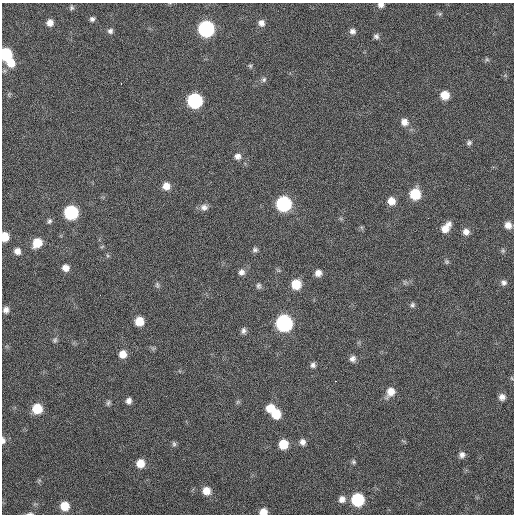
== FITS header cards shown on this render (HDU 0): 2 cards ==
NAXIS1  =                  512 / Axis length
NAXIS2  =                  512 / Axis length

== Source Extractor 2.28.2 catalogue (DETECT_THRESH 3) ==
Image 512 x 512 px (HDU 0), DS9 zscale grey, 1 PNG px = 1 image px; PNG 516 x 516 px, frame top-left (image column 1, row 512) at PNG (2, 3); no overlay
Background 67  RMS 5.7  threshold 17.2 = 3 sigma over >= 5 px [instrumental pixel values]
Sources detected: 77; all 77 listed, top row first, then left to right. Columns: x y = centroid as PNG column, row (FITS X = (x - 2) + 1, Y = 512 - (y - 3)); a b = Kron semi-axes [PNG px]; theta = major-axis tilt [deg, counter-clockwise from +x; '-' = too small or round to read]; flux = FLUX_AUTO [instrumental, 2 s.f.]
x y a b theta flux
381 5 7 6 - 1500
71 8 6 6 - 750
440 14 6 5 - 620
92 19 6 5 - 1000
50 23 7 7 - 2600
261 23 8 7 - 2000
206 29 9 9 - 81000
110 31 7 6 - 1100
352 31 7 7 - 1500
376 36 7 6 - 1100
6 54 8 7 - 30000
487 59 6 5 - 660
11 63 9 9 - 5200
250 66 6 5 - 650
264 79 7 6 - 980
121 83 3 2 - 330
445 95 8 7 - 5700
195 101 9 8 - 53000
404 122 10 9 - 2800
469 143 7 6 - 920
237 156 8 8 - 1900
166 186 8 8 - 3600
415 194 9 8 - 13000
391 201 8 8 - 3600
283 204 9 9 - 58000
204 207 10 8 -5 1900
71 212 8 8 - 43000
49 221 7 6 - 900
508 225 8 7 - 2800
446 227 12 7 51 4400
466 232 9 8 - 2200
4 237 7 6 - 6800
37 243 10 8 50 7000
255 250 7 6 - 1000
503 250 7 5 -70 720
17 251 7 7 - 2300
107 255 6 4 -71 520
447 262 6 6 - 750
65 268 8 7 - 2700
241 272 8 8 - 1700
318 273 7 7 - 2300
405 282 6 6 - 750
504 282 8 7 - 1400
296 284 8 8 - 8400
157 285 9 5 -81 840
258 286 8 6 -86 1000
412 305 7 6 - 910
6 310 7 6 - 1800
139 321 8 8 - 6700
284 323 9 9 - 87000
243 331 8 6 79 1300
55 340 8 6 71 950
123 354 9 8 - 3700
353 359 7 7 - 1700
313 365 7 6 - 1200
336 381 2 2 - 260
390 392 11 8 56 4300
502 397 7 7 - 2100
129 401 7 6 - 1700
238 402 6 5 - 650
108 403 8 5 69 870
270 408 10 8 14 5100
37 409 8 8 - 9500
276 414 8 8 - 8400
3 440 8 5 -84 1200
302 442 8 7 - 1700
174 444 8 5 -75 790
283 444 8 7 - 7700
462 455 8 8 - 1600
353 462 6 6 - 720
140 463 8 7 - 5000
206 491 9 9 - 4200
342 499 9 8 - 2400
358 500 8 8 - 28000
65 506 8 7 - 7200
263 512 7 6 - 3600
30 513 8 3 4 750
At the frame edge (FLAGS 8, measured only in part): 6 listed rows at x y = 381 5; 6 54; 4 237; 3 440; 263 512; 30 513